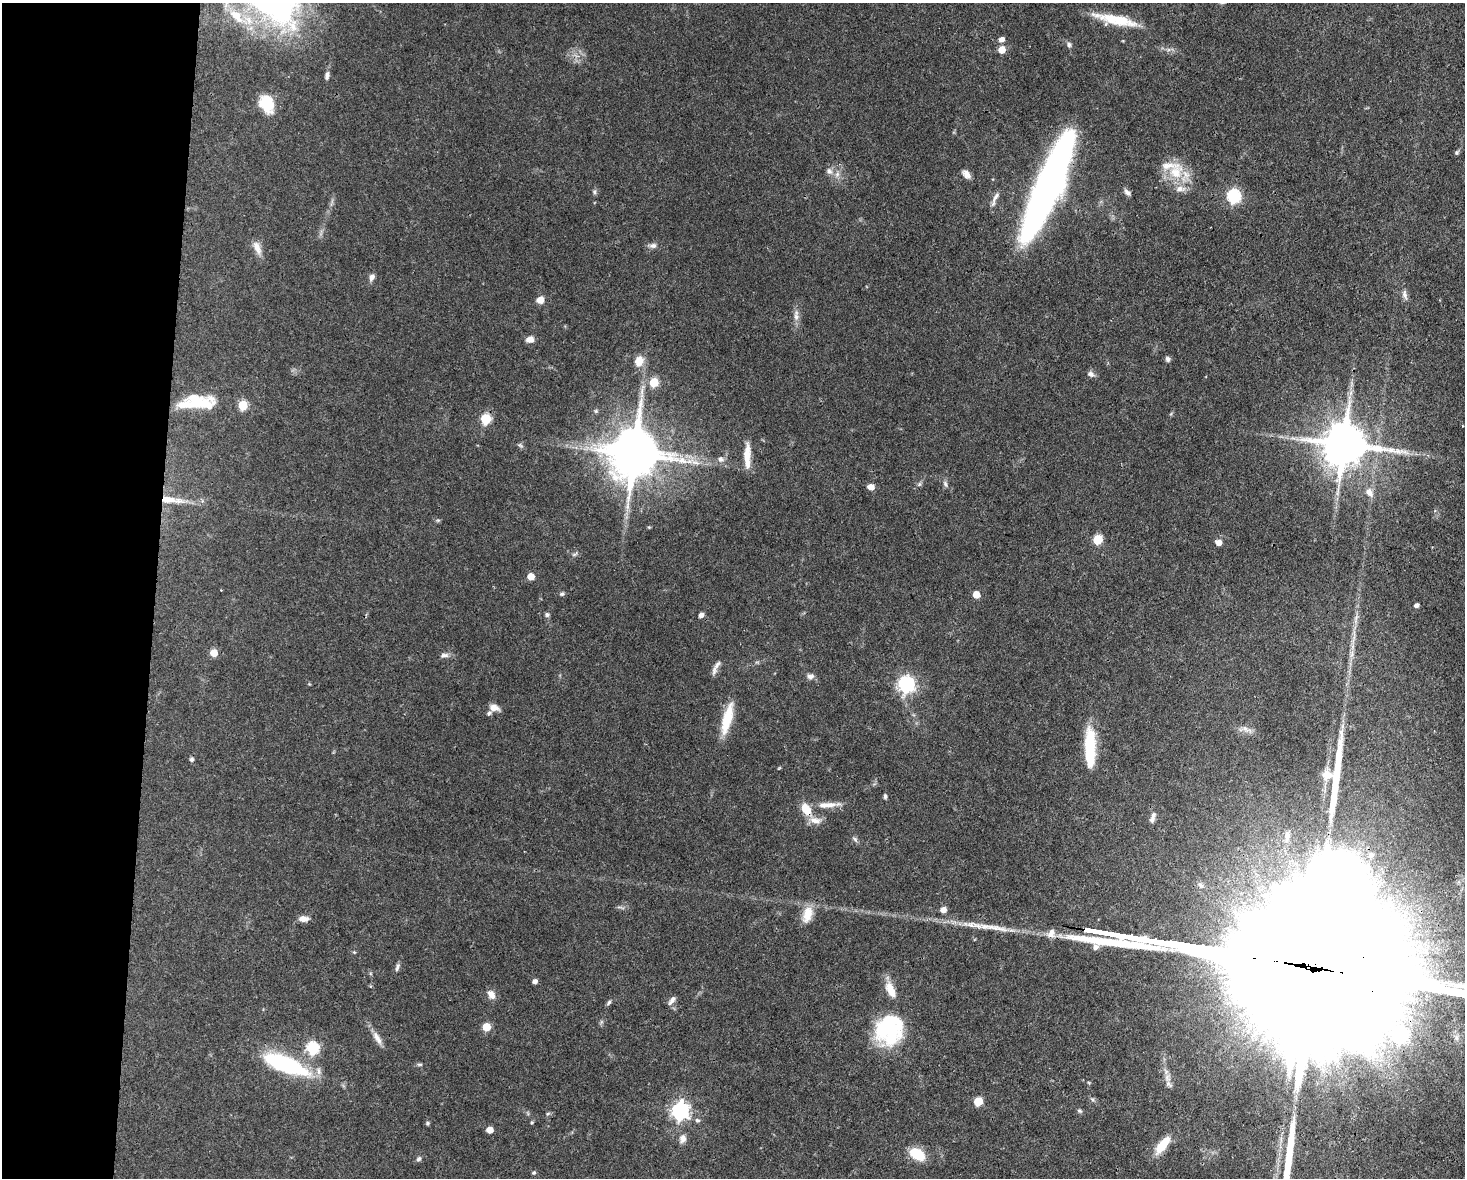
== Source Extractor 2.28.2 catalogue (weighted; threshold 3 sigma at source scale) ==
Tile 4 of 3 x 4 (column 1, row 2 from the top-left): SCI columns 225-1687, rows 2353-3528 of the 4725 x 4704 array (HDU 1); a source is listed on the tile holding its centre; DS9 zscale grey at full resolution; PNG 1467 x 1180 px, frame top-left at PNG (2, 3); no overlay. Shown black and unused: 11% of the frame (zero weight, under 3 of 4 exposures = <1% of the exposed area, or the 3 px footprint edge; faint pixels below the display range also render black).
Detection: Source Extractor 2.28.2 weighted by HDU 2 'WHT'; one run over the whole footprint, this tile lists its part. Background 0.0737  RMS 0.004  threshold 0.0182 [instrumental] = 3 sigma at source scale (4.5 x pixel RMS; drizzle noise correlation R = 1.50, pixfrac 1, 0.05/0.05 arcsec/px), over >= 5 px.
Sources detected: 115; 3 inside a brighter object's white glare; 3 long thin detections or spike segments (spike, bleed or trail) — not listed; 6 inside a brighter listed object's ellipse — not listed separately; the other 103 listed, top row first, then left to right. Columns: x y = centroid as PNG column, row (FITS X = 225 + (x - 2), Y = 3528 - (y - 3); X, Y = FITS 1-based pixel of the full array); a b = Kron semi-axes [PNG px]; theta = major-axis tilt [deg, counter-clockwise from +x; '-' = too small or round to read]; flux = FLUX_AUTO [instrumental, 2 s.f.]
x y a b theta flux
236 16 26 13 -47 10
1116 20 50 10 -12 14
1002 39 6 5 - 2.1
1069 45 8 6 -68 1.1
1002 50 5 5 - 7.2
327 76 11 6 80 1.5
267 104 17 12 -71 14
1457 152 6 5 - 0.78
829 171 9 7 -39 1.9
1175 172 23 19 40 12
966 174 12 7 -47 2.4
1047 187 101 19 67 240
594 192 7 5 -88 0.85
1127 192 9 6 -48 1.4
1233 196 6 6 - 65
995 197 20 5 62 2.2
653 246 11 7 11 1.7
257 248 18 8 -68 3.6
372 277 8 7 - 1.7
1404 294 12 5 -88 1.7
540 300 8 7 - 3.3
796 317 11 6 -85 2.1
530 339 10 7 5 2.3
1168 359 7 6 - 1
639 361 11 9 72 5.2
1091 374 9 6 -29 1.6
654 382 5 5 - 17
1351 393 7 5 89 1.4
196 403 54 13 1 18
596 411 6 5 - 0.7
486 419 6 5 - 26
1344 444 14 12 -4 1800
520 445 9 4 -35 0.77
634 455 16 14 11 1700
747 455 27 8 85 6.1
721 459 8 7 - 1.7
919 484 7 4 45 0.8
945 484 9 5 -66 1.1
871 487 6 5 - 3.4
1369 492 13 9 -51 3.2
171 500 35 9 -7 8.7
438 520 6 4 18 0.51
649 527 5 4 - 0.41
1097 539 6 5 - 21
1219 543 6 5 - 2.8
575 554 9 4 22 0.84
531 576 5 5 - 5.9
562 594 7 6 - 0.76
976 594 5 5 - 5.8
1416 605 4 4 - 1.5
547 614 6 5 - 0.88
701 615 6 5 - 1.6
214 653 5 5 - 7.7
444 655 12 6 9 1.6
717 665 17 6 59 2.1
810 676 10 7 2 1.6
906 684 7 7 - 93
494 708 13 8 -11 2.9
727 718 37 10 76 12
1246 729 17 6 -21 2.6
1090 747 43 11 -89 20
191 759 5 5 - 0.88
1327 775 13 13 - 4.7
885 796 6 4 87 0.78
827 805 28 7 3 5
806 809 14 9 -61 7.2
1153 815 11 7 80 1.7
815 820 18 9 -10 3.8
1287 836 17 8 83 4
855 839 8 5 -62 0.98
1371 855 13 10 57 4.7
1201 885 9 6 -50 1.3
943 910 6 5 - 2.4
807 914 23 12 72 6.6
303 919 12 7 -1 2.6
1051 933 12 9 72 2.9
354 952 4 4 - 0.41
397 967 11 5 72 1.2
535 981 4 4 - 1.8
890 990 20 9 -65 6.1
491 995 11 8 -59 2.9
672 1000 13 6 53 1.8
609 1003 7 5 51 0.83
486 1027 5 5 - 11
889 1028 34 33 - 33
377 1038 20 7 -59 3.2
312 1048 6 6 - 48
285 1064 50 16 -22 44
420 1064 9 4 0 0.69
1167 1077 14 8 -85 2.9
978 1101 6 5 - 14
680 1111 7 7 - 150
1080 1111 7 5 -29 0.75
548 1113 6 4 2 0.59
697 1120 7 5 -16 0.89
532 1122 5 4 - 0.5
427 1123 5 5 - 0.67
490 1130 5 5 - 4.8
683 1139 11 8 76 2.4
1162 1145 23 9 52 9.1
917 1154 14 9 -30 13
419 1159 8 6 44 0.93
534 1173 6 4 41 0.57
Overlapping masked pixels (flux is a lower limit): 3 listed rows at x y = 1047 187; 171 500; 806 809